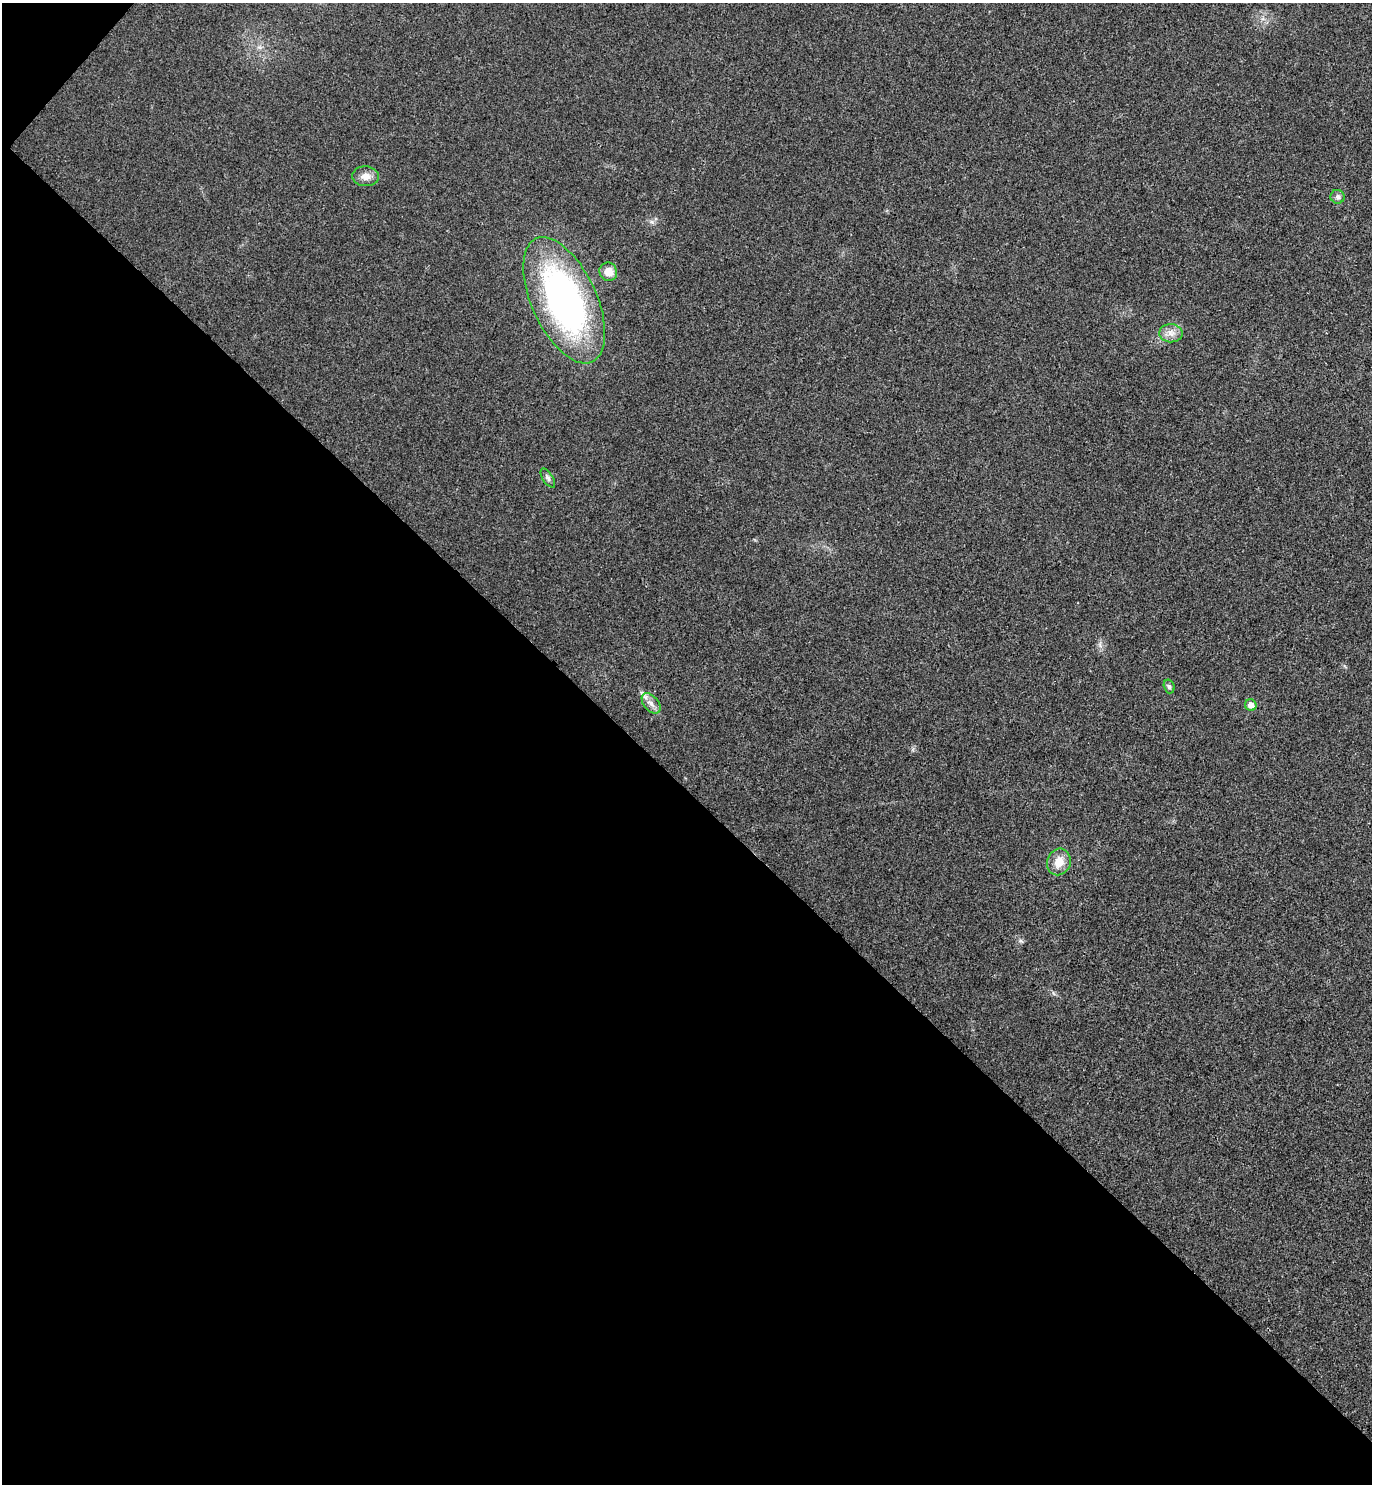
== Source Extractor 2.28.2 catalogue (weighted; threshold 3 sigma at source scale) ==
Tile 9 of 4 x 4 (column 1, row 3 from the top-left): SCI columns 201-1570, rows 1527-3008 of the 6021 x 6015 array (HDU 1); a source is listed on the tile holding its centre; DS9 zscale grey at full resolution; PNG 1374 x 1486 px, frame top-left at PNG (2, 3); each listed source drawn as its Kron ellipse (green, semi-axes under 4 px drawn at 4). Shown black and unused: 47% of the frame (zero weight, under 3 of 4 exposures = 6% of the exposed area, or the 3 px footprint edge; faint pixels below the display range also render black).
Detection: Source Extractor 2.28.2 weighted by HDU 2 'WHT'; one run over the whole footprint, this tile lists its part. Background 0.0407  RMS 0.0068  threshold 0.0307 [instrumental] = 3 sigma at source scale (4.5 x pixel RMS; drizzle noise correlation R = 1.50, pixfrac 1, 0.05/0.05 arcsec/px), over >= 5 px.
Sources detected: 10; all 10 listed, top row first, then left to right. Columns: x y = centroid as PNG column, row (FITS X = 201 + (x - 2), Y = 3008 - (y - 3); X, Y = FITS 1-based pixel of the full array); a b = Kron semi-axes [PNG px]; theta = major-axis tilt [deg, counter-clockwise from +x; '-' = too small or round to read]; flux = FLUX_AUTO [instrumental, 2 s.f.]
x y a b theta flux
366 176 13 10 -4 5.4
1338 197 7 7 - 2
608 272 9 8 - 7.7
564 300 68 32 -65 220
1171 333 12 9 -2 5
548 478 11 5 -57 2
1169 686 7 5 -73 1.5
651 703 12 7 -49 3.9
1251 705 6 5 - 4.8
1059 862 13 11 69 9.5